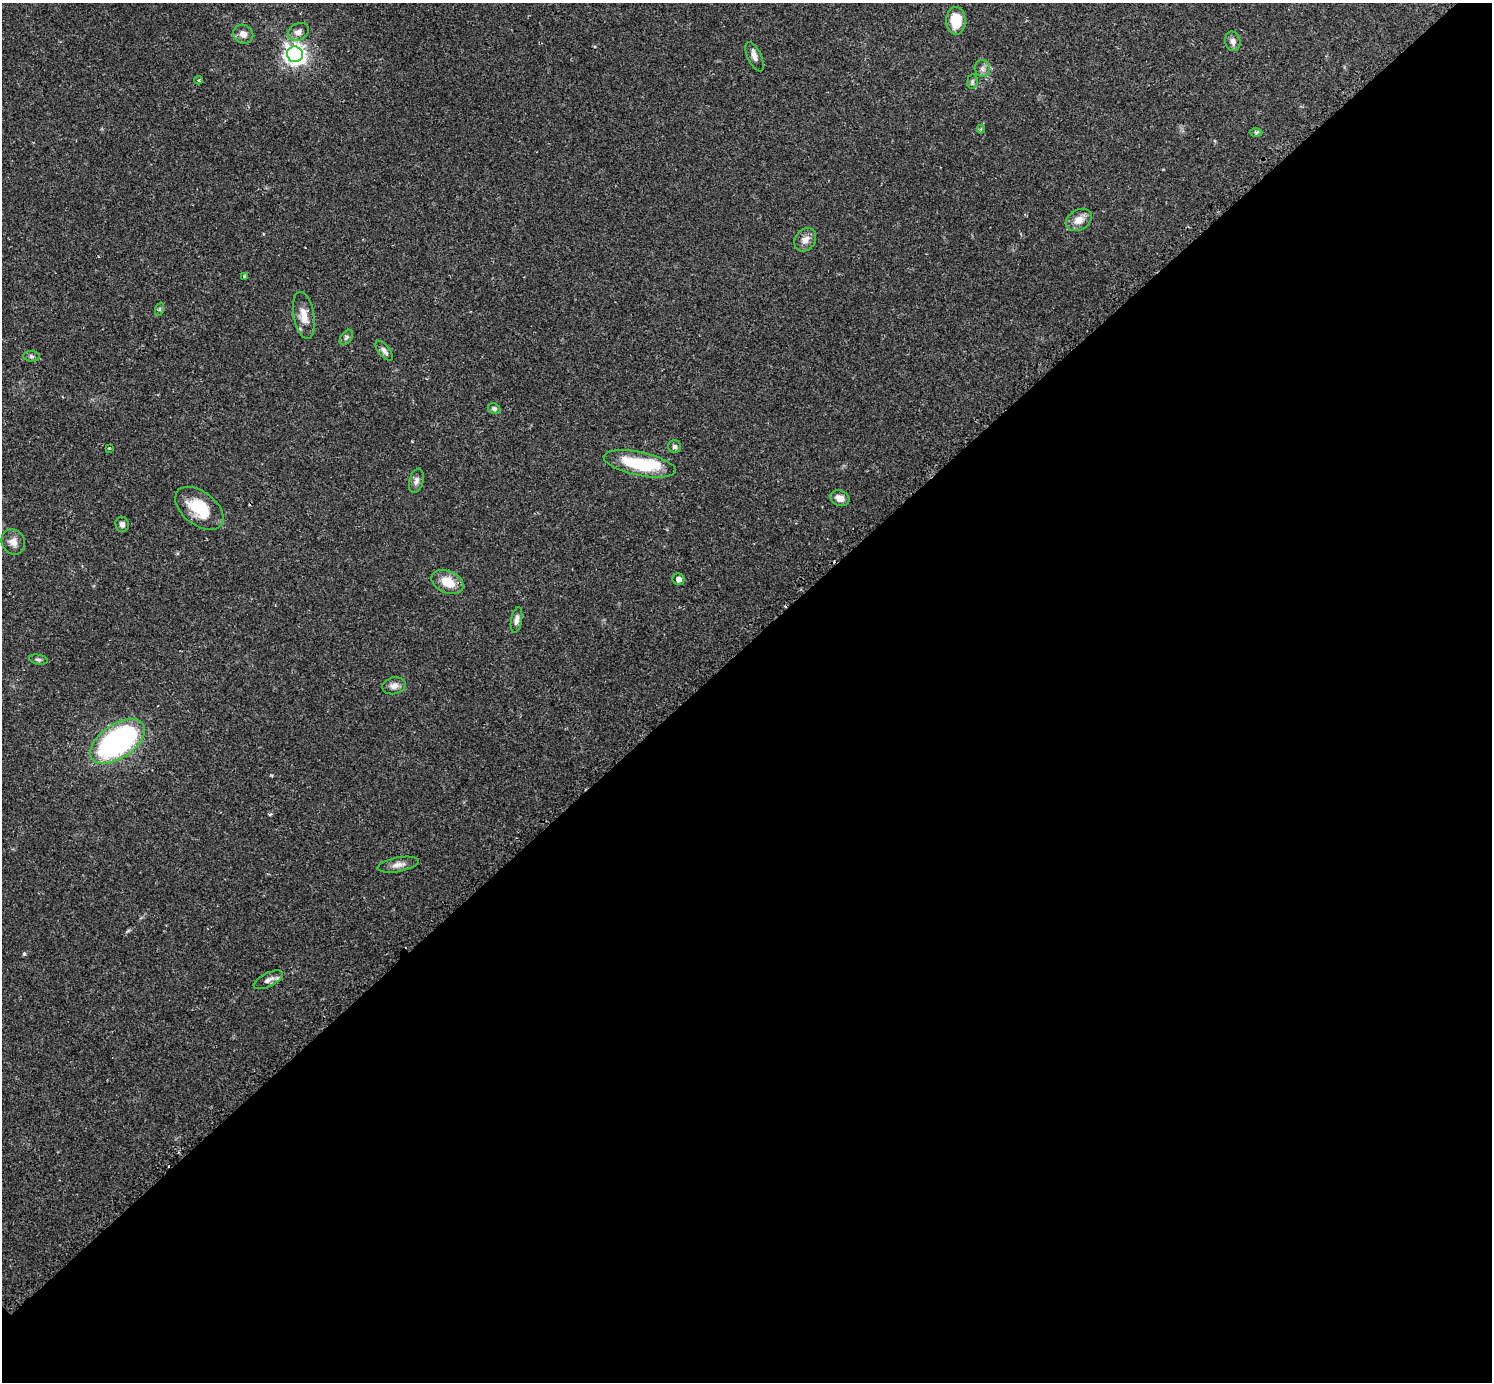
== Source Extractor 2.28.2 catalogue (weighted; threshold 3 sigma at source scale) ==
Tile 12 of 4 x 4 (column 4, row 3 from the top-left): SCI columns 4500-5989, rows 1567-2946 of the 6040 x 6040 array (HDU 1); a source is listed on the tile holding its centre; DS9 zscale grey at full resolution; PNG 1494 x 1384 px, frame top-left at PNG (2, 3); each listed source drawn as its Kron ellipse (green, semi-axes under 4 px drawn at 4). Shown black and unused: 53% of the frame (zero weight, under 2 of 3 exposures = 2% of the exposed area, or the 3 px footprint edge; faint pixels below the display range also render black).
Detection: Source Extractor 2.28.2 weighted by HDU 2 'WHT'; one run over the whole footprint, this tile lists its part. Background 0.0818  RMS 0.0056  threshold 0.025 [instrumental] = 3 sigma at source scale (4.5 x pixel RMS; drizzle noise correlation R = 1.50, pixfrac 1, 0.05/0.05 arcsec/px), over >= 5 px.
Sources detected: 38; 1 cosmic-ray / hot-pixel residue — neither listed nor drawn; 1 inside a brighter listed object's ellipse — not listed separately; the other 36 listed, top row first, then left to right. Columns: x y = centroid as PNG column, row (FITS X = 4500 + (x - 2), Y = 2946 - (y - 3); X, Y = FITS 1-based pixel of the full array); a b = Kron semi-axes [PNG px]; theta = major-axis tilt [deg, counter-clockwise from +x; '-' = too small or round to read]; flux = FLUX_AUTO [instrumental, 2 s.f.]
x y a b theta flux
956 21 14 10 -89 14
298 32 11 8 29 3.2
243 34 10 9 - 3.6
1233 41 10 7 -76 2.5
295 54 8 7 - 320
754 57 16 7 -65 3.1
982 69 8 7 - 2
198 80 4 3 - 0.67
972 81 7 5 83 1
981 129 4 4 - 0.57
1256 132 6 4 1 0.77
1079 220 14 10 31 5.5
805 240 12 10 55 3.9
244 277 3 3 - 1.4
160 309 7 4 71 0.8
304 315 24 10 -80 7.2
346 337 9 5 54 1.2
384 351 12 5 -51 2.1
31 356 8 5 -6 1.1
494 409 6 5 - 1.3
675 447 6 6 - 1.4
109 448 3 3 - 0.42
639 464 37 11 -12 30
416 481 12 7 75 2.4
840 498 10 7 -23 4.2
199 508 28 16 -38 19
122 524 7 6 - 2.4
13 542 13 11 -58 4.1
678 579 6 6 - 2.6
447 582 17 11 -25 11
516 620 13 5 80 2.5
38 660 9 5 -10 1.2
394 686 12 8 15 3
117 741 31 17 34 140
398 865 21 7 11 3.7
268 980 16 6 26 2.8